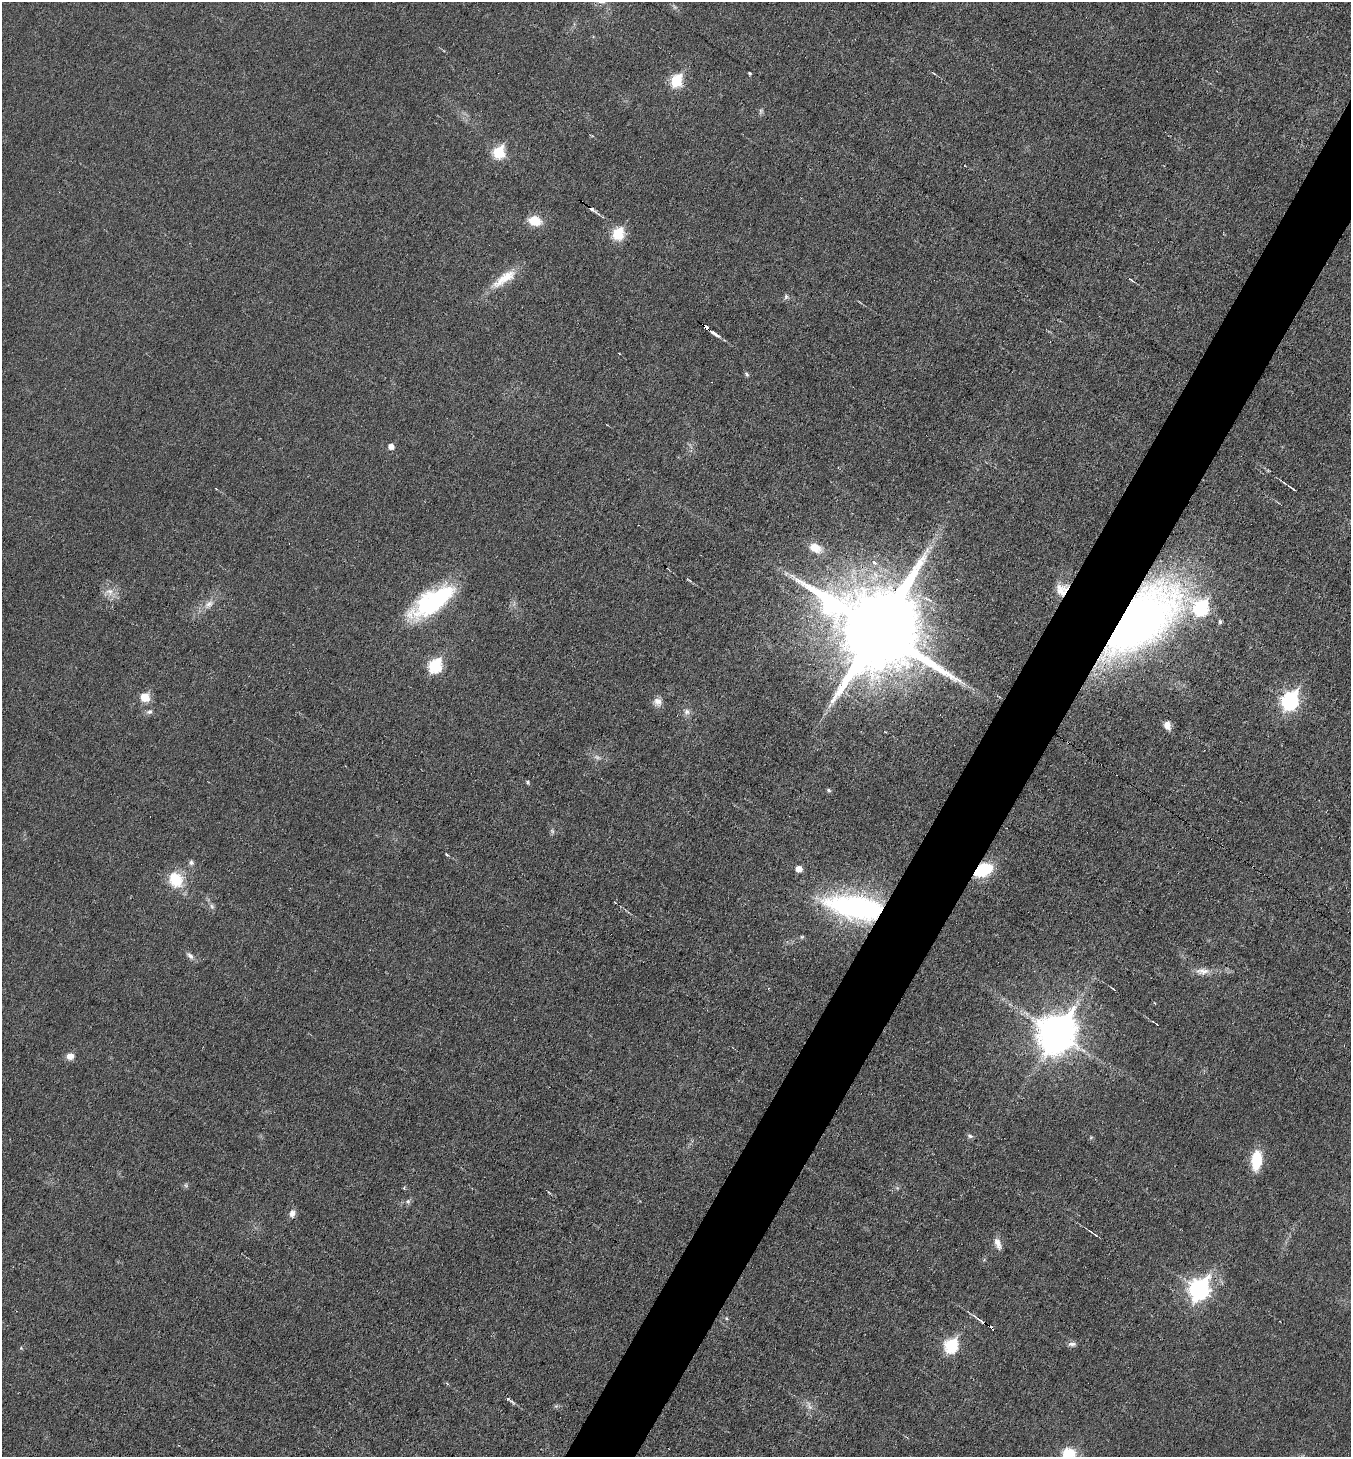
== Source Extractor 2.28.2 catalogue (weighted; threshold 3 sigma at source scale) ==
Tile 10 of 4 x 4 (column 2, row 3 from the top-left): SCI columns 1496-2844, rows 1458-2912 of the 5830 x 5822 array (HDU 1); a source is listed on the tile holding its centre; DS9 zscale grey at full resolution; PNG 1353 x 1459 px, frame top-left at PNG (2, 2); no overlay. Shown black and unused: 5% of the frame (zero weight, under 3 of 6 exposures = <1% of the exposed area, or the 3 px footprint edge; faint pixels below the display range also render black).
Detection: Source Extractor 2.28.2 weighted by HDU 2 'WHT'; one run over the whole footprint, this tile lists its part. Background 0.0178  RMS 0.0036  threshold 0.0147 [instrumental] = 3 sigma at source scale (4.09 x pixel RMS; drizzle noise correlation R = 1.36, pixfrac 0.8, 0.05/0.05 arcsec/px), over >= 5 px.
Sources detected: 67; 3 too faint to see at this stretch — not listed; the other 64 listed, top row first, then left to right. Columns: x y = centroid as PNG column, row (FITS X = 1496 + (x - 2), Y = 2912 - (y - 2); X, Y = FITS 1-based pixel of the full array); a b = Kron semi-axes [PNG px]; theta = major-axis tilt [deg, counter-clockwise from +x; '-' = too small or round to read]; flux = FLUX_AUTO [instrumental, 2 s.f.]
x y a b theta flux
749 73 4 3 - 0.4
933 73 6 4 -32 0.43
676 81 7 6 - 26
761 111 7 5 47 0.7
498 152 7 6 - 25
591 209 9 5 -38 1
535 221 14 10 -14 6.3
618 234 7 6 - 24
504 278 39 11 35 8
1131 280 6 3 -37 0.42
786 296 7 5 82 0.89
706 328 6 3 -37 13
713 333 14 4 -33 1.9
746 374 7 4 -30 0.6
391 446 5 5 - 2.3
1292 488 12 2 -35 0.79
815 548 17 11 -24 4.8
786 573 7 6 - 0.99
1062 590 16 15 - 4.6
110 592 12 11 - 3.2
432 602 52 20 34 41
209 604 16 9 37 2.9
1201 608 9 8 - 51
1136 621 48 26 39 370
1220 622 5 5 - 0.74
877 629 24 22 -35 7000
435 665 7 7 - 37
144 697 6 6 - 10
1290 701 9 7 59 95
658 702 12 11 - 2.3
149 712 9 6 18 1
687 712 9 8 - 1.5
1167 725 9 7 -73 2.6
528 782 5 4 - 0.56
828 790 5 4 - 0.55
552 831 7 4 -46 0.65
447 854 5 3 - 0.39
191 863 7 6 - 0.93
799 869 6 5 - 3
983 870 20 12 27 14
176 880 22 18 -57 9.7
212 906 8 6 -69 0.91
855 907 61 24 -10 76
190 956 12 6 -45 1.4
1202 971 20 9 0 3.1
1113 989 6 2 -33 0.49
1057 1034 13 12 - 850
70 1056 9 8 - 2.3
970 1136 8 5 -11 0.75
1257 1160 19 9 84 13
186 1185 6 4 -89 0.55
404 1188 5 3 - 0.35
408 1201 7 6 - 0.77
292 1213 10 7 81 1.8
1095 1235 6 4 -37 0.68
998 1244 17 8 -67 2.3
1199 1289 10 8 59 160
726 1318 5 4 - 0.41
980 1320 23 4 -36 2.3
1072 1344 11 5 0 1.2
951 1346 7 7 - 39
21 1348 5 5 - 0.38
509 1400 14 4 -34 1
1068 1454 12 11 - 11
Overlapping masked pixels (flux is a lower limit): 7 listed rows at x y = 591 209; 706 328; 1062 590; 1136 621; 983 870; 855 907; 980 1320
Isophote crosses this tile's border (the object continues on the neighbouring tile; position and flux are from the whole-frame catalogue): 1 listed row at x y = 1068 1454